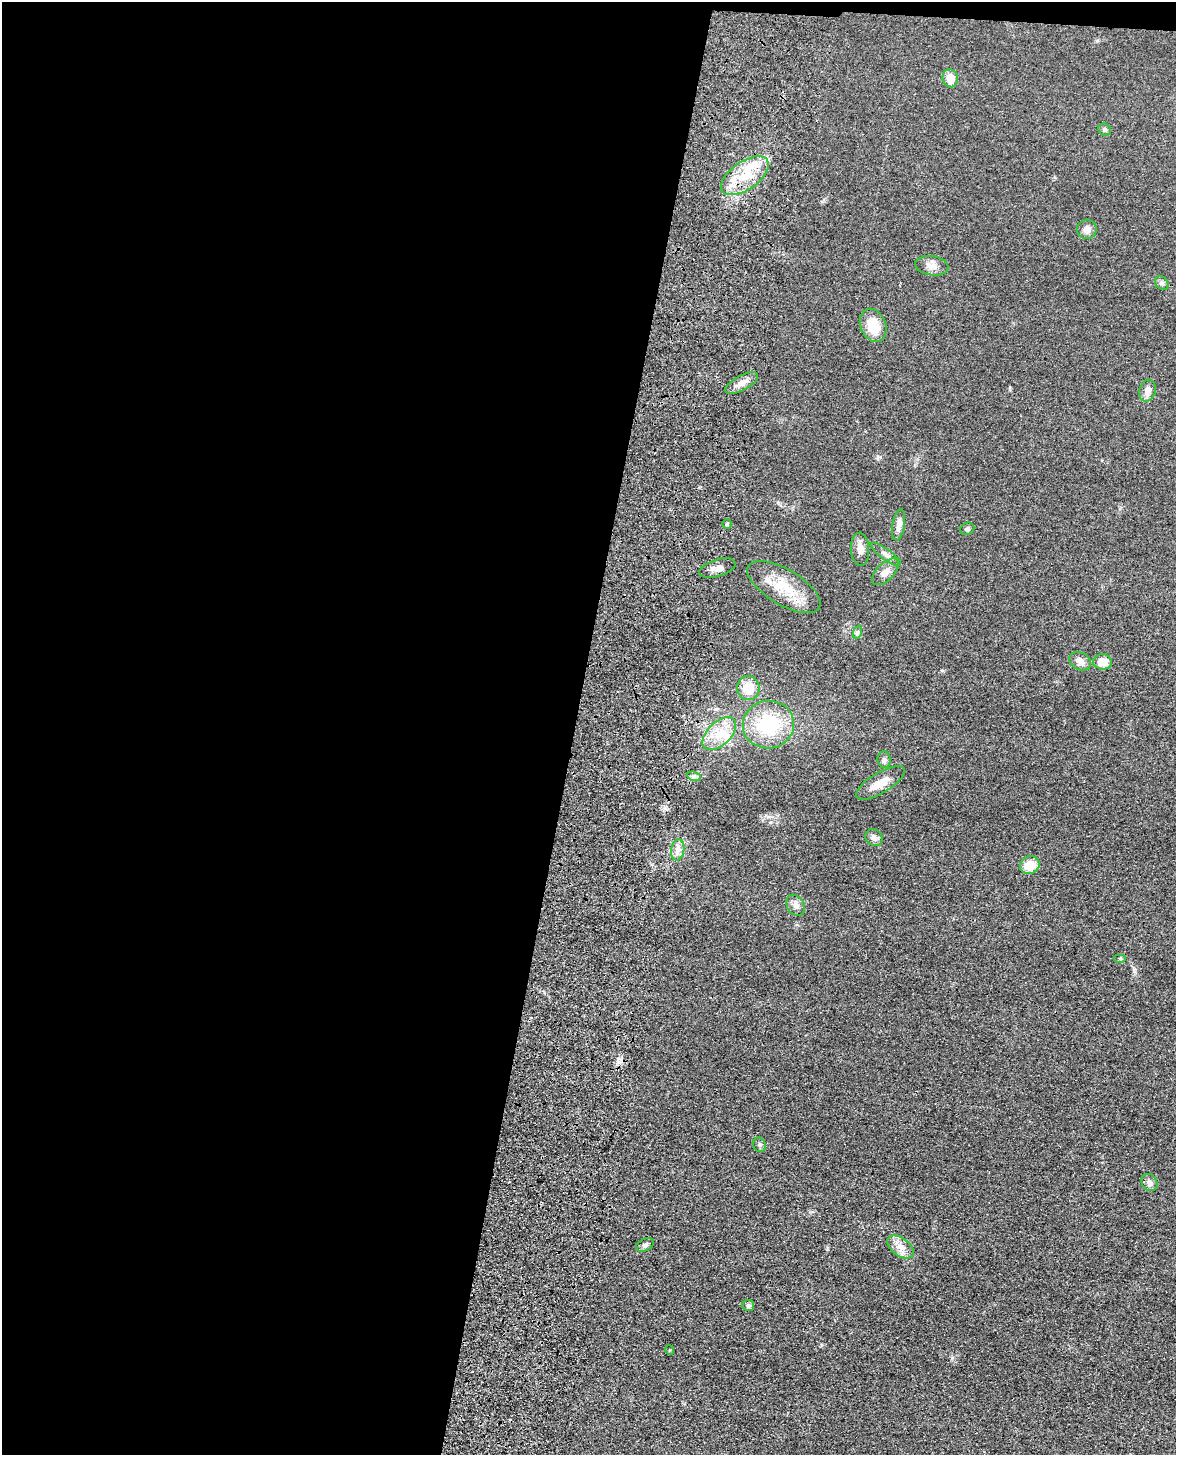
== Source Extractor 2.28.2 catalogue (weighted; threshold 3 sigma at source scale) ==
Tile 1 of 4 x 3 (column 1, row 1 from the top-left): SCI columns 19-1192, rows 3062-4514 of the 4869 x 4885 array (HDU 1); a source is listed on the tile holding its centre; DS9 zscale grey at full resolution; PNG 1178 x 1457 px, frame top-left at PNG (2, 2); each listed source drawn as its Kron ellipse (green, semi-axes under 4 px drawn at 4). Shown black and unused: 49% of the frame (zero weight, under 3 of 4 exposures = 9% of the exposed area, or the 3 px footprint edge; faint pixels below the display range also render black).
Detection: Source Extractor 2.28.2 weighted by HDU 2 'WHT'; one run over the whole footprint, this tile lists its part. Background 0.0534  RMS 0.0086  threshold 0.0388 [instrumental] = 3 sigma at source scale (4.5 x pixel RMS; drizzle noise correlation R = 1.50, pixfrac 1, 0.05/0.05 arcsec/px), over >= 5 px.
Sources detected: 40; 3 inside a brighter listed object's ellipse — not listed separately; the other 37 listed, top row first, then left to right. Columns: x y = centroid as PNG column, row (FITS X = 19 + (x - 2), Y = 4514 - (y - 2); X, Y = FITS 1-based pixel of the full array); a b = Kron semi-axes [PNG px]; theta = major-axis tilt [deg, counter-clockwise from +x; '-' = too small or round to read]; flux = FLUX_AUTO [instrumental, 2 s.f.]
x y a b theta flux
950 78 9 7 -73 9.1
1105 130 6 5 - 1.7
745 176 27 14 35 25
1087 229 10 9 - 5.3
932 266 17 9 -9 6.5
1162 283 7 6 - 2
873 325 17 12 -66 19
741 383 18 7 28 6
1147 391 11 8 75 5.7
727 524 5 5 - 1.4
899 525 16 6 81 5.1
967 529 7 6 - 2
860 549 16 9 -86 5.9
886 554 18 5 -36 3.8
717 568 19 8 17 5.8
885 572 16 8 45 6.3
784 587 41 17 -31 28
858 632 7 4 71 1.6
1080 661 11 8 -29 5
1103 662 9 8 - 10
748 688 12 11 - 16
768 725 26 24 10 52
719 734 20 11 44 16
884 760 8 6 -83 2.4
694 776 7 4 -18 1.9
880 783 27 10 31 12
874 838 9 8 - 3.6
678 850 10 6 81 4.4
1030 865 10 9 - 14
796 905 11 8 -58 3.9
1120 958 6 4 0 1.1
759 1145 7 6 - 1.8
1149 1182 9 7 -58 3.9
645 1245 9 6 24 2.4
901 1247 15 8 -36 7.4
748 1305 6 5 - 1.9
670 1350 5 3 - 0.72
Overlapping masked pixels (flux is a lower limit): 1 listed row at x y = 745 176
Unlisted compact peaks at least as high as the median listed source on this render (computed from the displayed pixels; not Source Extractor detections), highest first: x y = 827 1249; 768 817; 665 808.